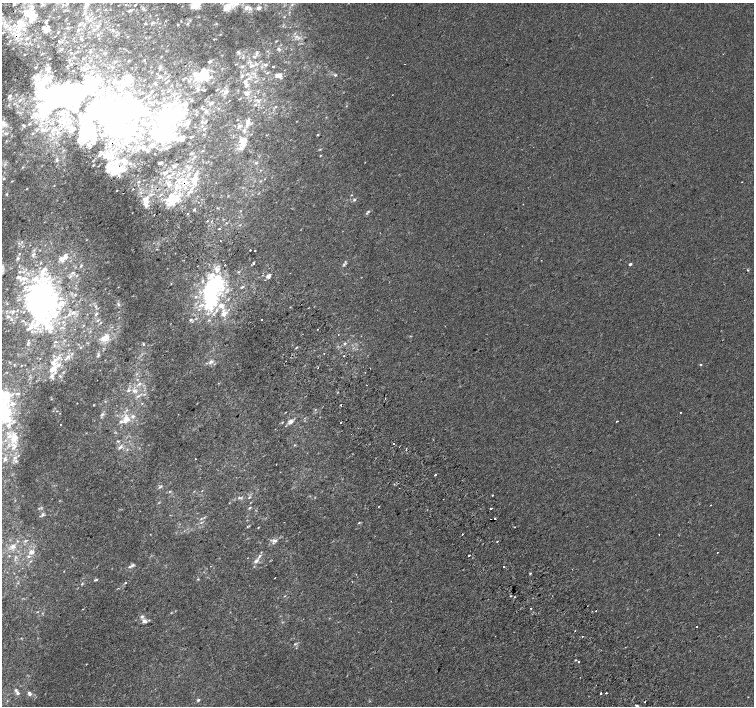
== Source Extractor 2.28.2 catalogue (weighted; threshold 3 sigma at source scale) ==
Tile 11 of 4 x 4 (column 3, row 3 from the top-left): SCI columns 3047-4550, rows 1646-3052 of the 6087 x 6041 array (HDU 1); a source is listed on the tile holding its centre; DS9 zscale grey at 2 x 2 block average (1 PNG px = mean of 2 x 2 image px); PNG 756 x 708 px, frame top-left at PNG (2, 3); no overlay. Shown black and unused: <1% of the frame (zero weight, under 2 of 3 exposures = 2% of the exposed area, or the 3 px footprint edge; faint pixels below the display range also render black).
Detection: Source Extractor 2.28.2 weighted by HDU 2 'WHT'; one run over the whole footprint, this tile lists its part. Background 5.85e-04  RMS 0.0028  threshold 0.0126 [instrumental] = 3 sigma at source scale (4.5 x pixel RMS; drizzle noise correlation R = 1.50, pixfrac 1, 0.0396/0.0396 arcsec/px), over >= 5 px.
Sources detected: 461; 1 too faint to see at this stretch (2 x 2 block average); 44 inside a brighter object's white glare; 12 cosmic-ray / hot-pixel residue — not listed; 91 inside a brighter listed object's ellipse — not listed separately; the other 313 listed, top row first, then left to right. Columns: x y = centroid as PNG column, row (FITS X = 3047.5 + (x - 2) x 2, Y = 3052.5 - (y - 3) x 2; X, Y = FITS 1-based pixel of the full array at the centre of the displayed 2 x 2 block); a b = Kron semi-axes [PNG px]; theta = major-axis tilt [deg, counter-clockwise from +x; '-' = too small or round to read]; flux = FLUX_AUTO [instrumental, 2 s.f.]
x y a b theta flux
13 4 3 3 - 1
67 4 4 3 - 0.57
86 4 6 4 -56 1.5
292 4 3 2 - 0.61
135 5 2 2 - 0.83
196 5 12 7 15 6.1
41 6 3 2 - 0.42
32 7 6 5 - 2.3
227 7 14 8 45 6.1
246 8 7 4 40 2.1
259 8 5 4 - 1.9
106 9 3 2 - 0.41
130 10 4 4 - 1.2
29 13 9 5 13 10
2 14 2 2 - 3.4
284 17 2 2 - 0.35
34 18 7 5 43 3.1
87 18 5 5 - 2.2
5 22 3 3 - 1
46 23 6 3 -88 1.6
145 23 4 3 - 0.55
153 23 4 3 - 0.97
80 24 4 3 - 1
118 25 2 2 - 0.22
178 25 3 2 - 0.57
97 26 4 4 - 1.6
20 27 14 10 47 14
68 27 3 2 - 0.42
46 30 7 5 23 2.5
78 30 4 3 - 0.89
113 30 4 2 - 0.56
3 32 4 2 - 0.69
58 32 2 2 - 0.6
296 36 5 4 - 1.4
214 39 2 2 - 0.33
59 41 2 2 - 2
276 41 3 2 - 0.45
278 49 7 4 -48 1.3
90 51 5 2 - 0.7
238 52 5 4 - 1.1
71 53 3 2 - 0.28
257 53 7 4 77 1.5
24 54 2 2 - 0.38
243 57 3 2 - 0.52
49 59 2 2 - 0.29
144 60 3 2 - 0.47
90 61 2 2 - 0.46
129 61 2 2 - 0.41
210 61 4 3 - 1.2
115 62 3 2 - 0.44
236 64 3 2 - 0.45
266 64 5 4 - 1.3
405 64 2 2 - 0.29
67 66 2 2 - 0.36
160 66 4 4 - 1.1
252 66 8 5 8 3.1
273 66 2 2 - 2.1
242 67 5 3 - 1.2
48 68 5 4 - 1.7
204 72 7 6 - 9.2
267 73 4 2 - 0.59
279 75 9 5 16 3.6
335 75 4 3 - 0.78
196 76 15 11 -70 8.5
242 76 5 4 - 1.5
160 77 5 4 - 1.2
210 77 5 3 - 1.1
38 78 8 5 -51 3.5
183 79 3 2 - 0.49
89 80 6 4 28 2.8
128 80 8 6 26 8.9
82 81 2 2 - 1.8
255 81 4 3 - 0.82
166 82 4 2 - 0.42
155 83 4 2 - 0.68
246 84 8 5 84 2.7
119 87 3 3 - 0.62
204 90 3 2 - 0.41
217 90 3 2 - 0.34
152 92 4 2 - 0.67
226 92 4 3 - 3.4
142 93 2 2 - 0.27
247 93 7 6 - 3.3
9 96 5 4 - 1.4
116 96 4 3 - 1.4
147 96 6 2 23 0.7
240 98 2 2 - 0.39
20 100 4 3 - 1.2
49 100 64 46 5 110
139 101 4 4 - 1.1
258 101 3 3 - 0.93
211 103 4 3 - 1.1
128 105 10 4 8 4.7
255 105 4 2 - 0.66
346 106 3 2 - 0.32
169 107 19 11 68 15
275 107 3 2 - 0.42
201 108 3 2 - 0.44
206 111 5 3 - 1.4
48 113 5 4 - 2.4
148 113 6 4 48 1.6
80 114 3 2 - 0.67
36 116 12 7 7 6.6
63 118 6 5 - 3.7
237 120 2 2 - 0.31
247 121 10 7 68 3.1
205 122 5 3 - 1.1
3 123 10 7 17 3.8
29 124 3 3 - 0.89
64 124 2 2 - 2
148 124 4 3 - 0.79
187 124 5 4 - 1.6
24 125 5 3 - 0.82
240 126 5 3 - 2.1
116 128 31 23 -32 55
72 129 5 4 - 3.5
204 129 3 3 - 0.77
43 130 7 5 -2 3.8
53 130 10 4 46 3.5
165 132 24 15 -61 51
6 133 5 3 - 1.4
33 133 4 3 - 0.64
204 134 3 2 - 0.36
318 135 3 2 - 0.52
191 137 4 2 - 0.56
92 141 9 4 50 3.4
243 141 12 7 -88 7.7
143 148 3 3 - 1.4
320 149 3 2 - 0.48
202 151 3 3 - 0.47
155 153 2 2 - 0.96
191 153 4 3 - 0.69
321 155 3 2 - 0.42
110 156 13 6 41 6.7
195 157 4 3 - 0.69
57 160 4 3 - 1.6
116 163 19 6 42 7.9
126 163 5 4 - 1.6
160 163 3 2 - 1.9
256 163 4 3 - 0.78
93 165 2 2 - 0.62
174 166 4 3 - 1
22 167 3 2 - 0.35
115 171 14 7 14 22
165 172 5 4 - 1.6
173 173 6 3 42 1.4
4 178 4 3 - 0.67
12 181 3 2 - 0.35
194 181 12 6 73 8.8
260 181 3 2 - 0.36
139 182 3 3 - 0.59
54 185 3 2 - 0.34
133 189 2 2 - 0.52
117 191 3 2 - 0.37
188 192 4 4 - 1.7
351 195 3 2 - 0.38
171 196 25 10 53 16
228 196 3 2 - 0.34
146 198 11 6 37 4.8
354 199 4 3 - 0.94
146 206 4 3 - 1.8
194 210 3 3 - 0.58
368 211 4 3 - 0.83
207 221 3 2 - 0.35
219 229 2 2 - 2.7
220 241 2 2 - 0.54
250 250 2 2 - 0.83
255 250 2 2 - 0.95
19 254 2 2 - 0.39
33 254 6 3 25 1.1
65 257 9 5 69 3.9
17 258 3 2 - 1.3
253 263 2 2 - 2.6
630 264 2 2 - 1.7
225 265 2 2 - 0.31
344 265 4 3 - 0.8
81 266 4 3 - 0.63
748 270 3 2 - 0.44
19 272 3 3 - 0.69
238 272 3 2 - 0.48
73 273 4 3 - 0.89
212 275 8 5 50 4.7
262 275 2 2 - 0.37
269 275 5 4 - 1.6
242 287 5 2 - 0.63
37 299 35 21 -80 170
208 300 26 14 -69 41
61 303 9 7 15 5.8
118 304 5 3 - 1
6 311 2 2 - 0.34
13 311 4 3 - 1.1
73 312 5 4 - 1.4
96 314 5 3 - 0.71
8 317 4 3 - 1
11 319 3 2 - 0.42
261 319 2 2 - 0.53
98 320 4 2 - 0.56
191 320 5 3 - 1.1
101 323 3 2 - 0.47
83 325 2 2 - 0.25
318 329 2 2 - 0.36
50 331 4 3 - 0.69
338 334 2 2 - 0.97
105 338 6 4 29 7.5
55 342 4 2 - 0.49
345 343 3 2 - 0.69
143 344 3 2 - 0.46
80 347 2 2 - 0.51
296 347 3 2 - 0.44
324 353 2 2 - 1.3
68 356 5 4 - 1.7
98 356 5 3 - 0.84
54 361 12 6 61 4.6
211 362 6 4 39 2.2
700 365 2 2 - 0.76
318 367 2 2 - 0.51
53 369 9 6 46 4.8
365 372 2 2 - 0.4
60 376 4 2 - 0.48
139 384 4 3 - 1.1
366 385 2 2 - 0.31
129 390 4 3 - 1.1
134 391 6 4 31 1.9
6 394 15 6 -79 8.8
138 396 5 3 - 1.2
51 399 3 2 - 0.32
142 403 3 2 - 0.29
93 405 3 2 - 0.31
341 405 2 2 - 2
315 410 4 2 - 0.36
680 412 2 2 - 0.65
102 414 5 4 - 1.3
6 416 26 13 36 28
133 416 5 4 - 1.6
126 419 7 5 57 7.2
290 421 6 4 28 3.2
617 421 2 2 - 0.64
282 422 3 2 - 0.45
341 422 2 2 - 3.4
60 425 2 2 - 0.37
14 438 17 9 83 11
118 441 4 3 - 0.7
393 443 2 2 - 3.8
294 445 3 2 - 0.47
120 447 6 3 33 1.8
15 458 6 5 - 2
5 459 7 4 -80 2
195 459 2 2 - 1.3
276 464 2 2 - 0.35
435 475 2 2 - 2.7
160 486 7 3 42 0.88
169 491 3 2 - 0.52
493 495 2 2 - 0.46
249 497 4 2 - 0.56
239 498 4 4 - 0.91
443 499 2 2 - 0.28
711 505 2 2 - 0.21
378 507 3 2 - 0.32
41 508 4 2 - 0.54
249 508 4 3 - 0.71
491 508 2 2 - 1.8
42 514 6 4 62 1.3
201 519 3 3 - 0.59
495 519 2 2 - 0.72
359 523 3 3 - 0.58
247 527 3 2 - 0.37
514 527 2 2 - 0.49
258 528 3 2 - 0.33
462 534 2 2 - 0.79
659 534 2 2 - 0.32
275 540 7 5 -3 2.2
18 541 3 2 - 0.48
25 541 4 3 - 0.93
13 546 7 7 - 3.6
31 552 7 5 4 3.4
718 552 2 2 - 2.5
469 555 2 2 - 2.8
9 556 3 2 - 0.46
256 561 7 4 38 2.2
132 565 9 3 29 1.7
503 567 2 2 - 1.5
530 573 3 2 - 0.58
356 574 2 2 - 0.24
275 578 2 2 - 0.25
198 579 3 2 - 0.45
96 580 5 3 - 0.83
125 582 3 2 - 0.77
82 584 4 3 - 0.59
285 596 3 2 - 0.32
511 596 2 2 - 1
514 597 2 2 - 0.43
391 601 2 2 - 0.19
587 606 2 2 - 0.24
83 609 2 2 - 0.34
596 611 2 2 - 0.33
37 612 3 2 - 0.34
149 620 3 3 - 0.58
144 621 6 5 - 2
697 626 2 2 - 2
495 636 2 2 - 0.6
582 636 2 2 - 2
295 644 4 3 - 0.76
576 660 2 2 - 0.61
579 661 2 2 - 2
86 664 3 2 - 0.26
580 677 2 2 - 0.55
16 690 5 3 - 0.92
17 693 3 3 - 1.8
601 693 2 2 - 1.8
606 693 2 2 - 2.3
29 694 5 4 - 1.9
198 700 4 3 - 0.89
637 705 3 2 - 2.7
Overlapping masked pixels (flux is a lower limit): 3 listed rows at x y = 49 100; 116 128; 341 405
Isophote crosses this tile's border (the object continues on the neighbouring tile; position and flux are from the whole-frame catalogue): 9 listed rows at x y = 67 4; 86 4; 196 5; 227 7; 2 14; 49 100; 3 123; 37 299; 6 416
Diffuse or blended objects may show on this block-average render without a row.